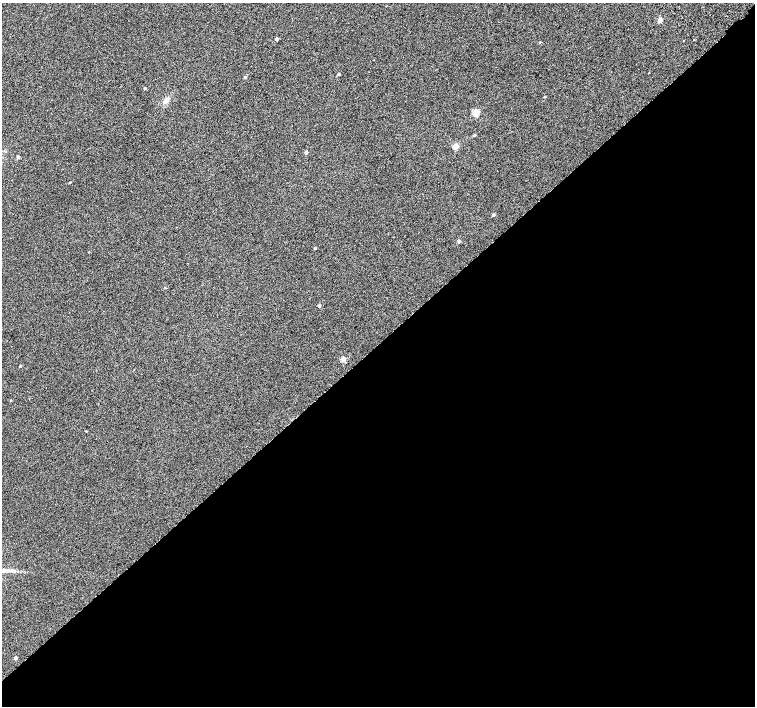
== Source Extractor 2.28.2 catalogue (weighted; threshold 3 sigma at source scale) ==
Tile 15 of 4 x 4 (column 3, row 4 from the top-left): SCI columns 3063-4567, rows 264-1671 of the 6118 x 6093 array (HDU 1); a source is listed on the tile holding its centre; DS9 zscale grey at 2 x 2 block average (1 PNG px = mean of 2 x 2 image px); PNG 757 x 708 px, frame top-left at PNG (2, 3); no overlay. Shown black and unused: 51% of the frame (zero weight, under 2 of 3 exposures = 3% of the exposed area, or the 3 px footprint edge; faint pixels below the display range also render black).
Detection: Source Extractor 2.28.2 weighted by HDU 2 'WHT'; one run over the whole footprint, this tile lists its part. Background 0.0626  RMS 0.052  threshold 0.234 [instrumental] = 3 sigma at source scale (4.5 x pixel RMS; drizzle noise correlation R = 1.50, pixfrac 1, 0.0396/0.0396 arcsec/px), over >= 5 px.
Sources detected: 28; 1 cosmic-ray / hot-pixel residue — not listed; the other 27 listed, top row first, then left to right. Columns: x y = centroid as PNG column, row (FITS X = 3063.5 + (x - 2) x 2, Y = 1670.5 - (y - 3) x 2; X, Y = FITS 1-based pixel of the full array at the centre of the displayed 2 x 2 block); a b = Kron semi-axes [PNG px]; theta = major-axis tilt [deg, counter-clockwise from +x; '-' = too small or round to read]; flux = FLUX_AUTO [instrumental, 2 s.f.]
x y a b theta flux
660 20 3 3 - 110
277 39 2 2 - 35
683 41 2 2 - 3.9
540 42 3 2 - 8.2
338 74 3 2 - 13
245 77 3 2 - 12
145 88 3 2 - 14
544 97 3 2 - 8.2
166 100 6 5 - 41
476 113 3 3 - 360
474 135 3 2 - 11
456 146 3 3 - 210
5 151 3 2 - 8.8
306 152 2 2 - 32
18 157 2 2 - 32
69 182 3 2 - 5
493 215 3 2 - 20
458 241 3 2 - 28
315 248 3 2 - 12
165 288 4 2 - 6.4
319 305 3 3 - 19
343 359 3 3 - 150
20 366 2 2 - 12
11 401 3 2 - 6.7
86 431 2 2 - 5.5
7 570 4 3 - 17
15 658 3 2 - 35